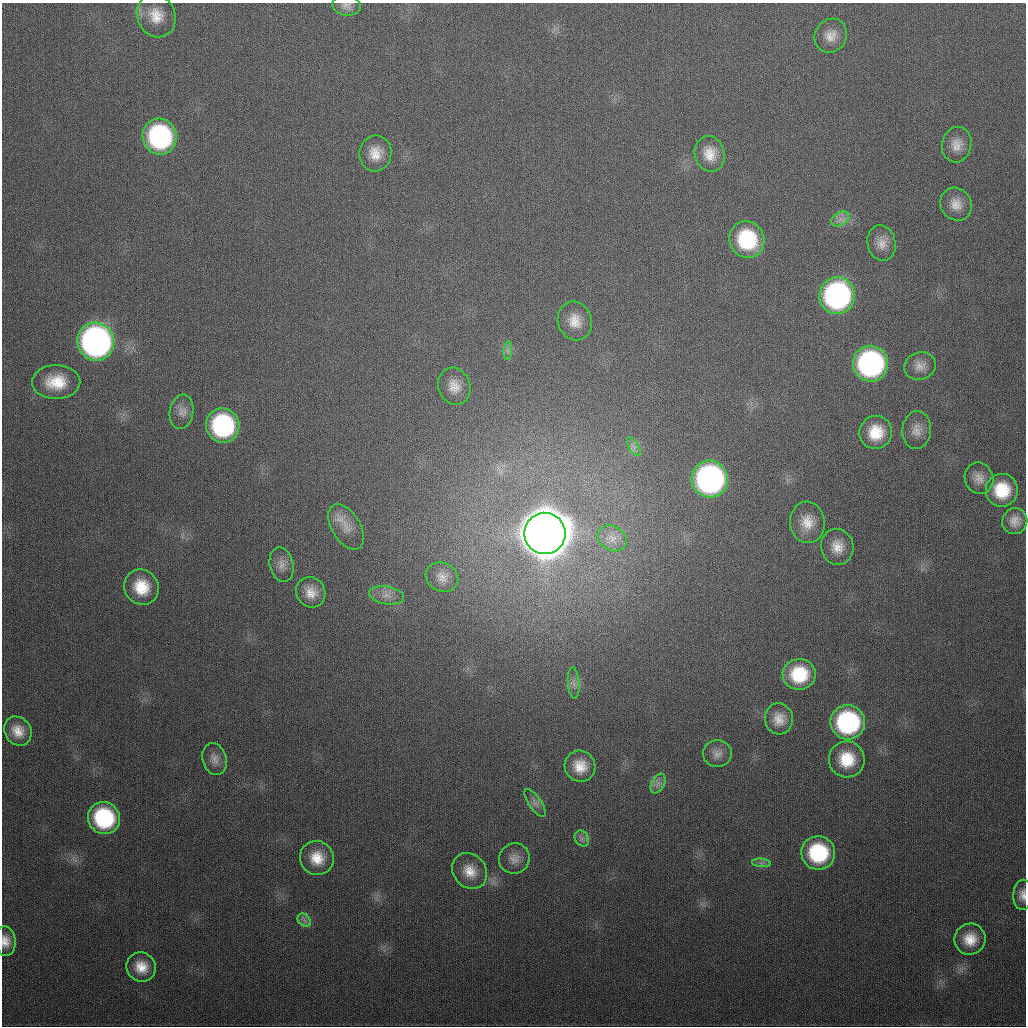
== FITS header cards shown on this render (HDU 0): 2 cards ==
NAXIS1  =                 1024
NAXIS2  =                 1024

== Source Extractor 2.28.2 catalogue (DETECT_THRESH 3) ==
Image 1024 x 1024 px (HDU 0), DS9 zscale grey, 1 PNG px = 1 image px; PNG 1028 x 1028 px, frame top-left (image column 1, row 1024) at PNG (2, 3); each listed source drawn as its Kron ellipse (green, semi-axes under 4 px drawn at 4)
Background 333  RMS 13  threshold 38.3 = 3 sigma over >= 5 px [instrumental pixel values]
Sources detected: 61; all 61 listed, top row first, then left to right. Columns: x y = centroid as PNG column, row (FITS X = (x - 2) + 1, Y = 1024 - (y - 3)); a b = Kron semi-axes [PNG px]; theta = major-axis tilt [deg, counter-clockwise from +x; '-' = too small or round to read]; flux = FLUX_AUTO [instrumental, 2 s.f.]
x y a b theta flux
346 5 14 10 -7 5.2e+03
156 16 22 19 -67 1.9e+04
831 36 17 15 54 1.2e+04
160 137 18 17 - 1.5e+05
957 145 18 14 76 1.1e+04
375 153 18 16 81 1.6e+04
710 154 18 15 -77 1.5e+04
956 204 17 15 -56 1.2e+04
840 219 10 6 31 4.8e+03
747 240 18 17 - 6.2e+04
881 243 18 14 -78 1.0e+04
837 296 18 18 - 2.4e+05
575 321 20 17 -71 1.6e+04
96 342 19 18 - 4.2e+05
508 351 9 4 85 2.4e+03
870 364 18 17 - 2.3e+05
920 366 16 13 18 8.9e+03
56 382 24 17 1 2.8e+04
454 386 19 16 -70 1.3e+04
181 412 17 11 80 6.8e+03
223 425 17 16 - 1.2e+05
917 430 19 14 84 1.0e+04
876 432 17 16 - 2.5e+04
634 447 10 4 -59 3.7e+03
979 478 16 14 -70 8.9e+03
710 479 18 18 - 3.2e+05
1002 490 16 16 - 3.1e+04
1015 521 13 12 - 9.2e+03
807 522 21 17 -83 1.7e+04
346 527 25 14 -59 1.4e+04
545 533 21 20 - 6.4e+06
612 538 15 12 -32 1.0e+04
837 547 18 16 -80 1.4e+04
282 565 17 12 -77 7.8e+03
442 577 17 14 -25 9.1e+03
141 587 18 17 - 2.7e+04
311 592 15 14 - 1.3e+04
387 595 17 9 -10 8.1e+03
799 674 16 15 - 4.0e+04
574 683 16 6 -86 4.7e+03
779 719 15 14 - 1.2e+04
848 722 17 17 - 1.4e+05
18 731 15 13 -55 1.3e+04
717 754 14 13 - 7.4e+03
214 759 16 11 -74 7.0e+03
847 759 18 18 - 3.0e+04
580 766 16 15 - 1.7e+04
658 783 10 6 64 4.3e+03
535 803 16 6 -56 4.6e+03
104 818 16 15 - 8.6e+04
582 839 8 6 -55 3.3e+03
818 853 17 16 - 7.1e+04
317 858 17 17 - 1.9e+04
514 859 15 15 - 8.8e+03
761 863 9 4 -5 2.4e+03
470 871 19 16 -50 1.7e+04
1023 895 15 9 88 6.8e+03
304 920 7 5 -46 3.2e+03
970 939 16 15 - 1.8e+04
5 941 15 10 -84 9.5e+03
141 967 15 14 - 1.6e+04
At the frame edge (FLAGS 8, measured only in part): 3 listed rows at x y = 346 5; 1023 895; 5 941